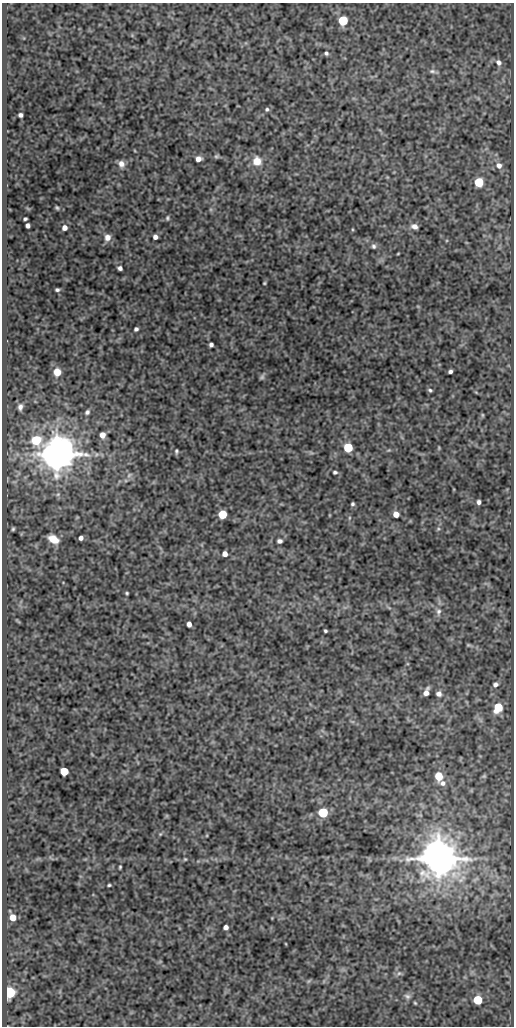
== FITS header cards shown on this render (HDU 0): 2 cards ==
NAXIS1  =                  512
NAXIS2  =                 1024

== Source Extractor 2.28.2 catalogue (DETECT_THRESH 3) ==
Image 512 x 1024 px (HDU 0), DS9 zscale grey, 1 PNG px = 1 image px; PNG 516 x 1028 px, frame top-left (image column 1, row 1024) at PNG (2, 3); no overlay
Background 82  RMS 0.5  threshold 1.5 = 3 sigma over >= 5 px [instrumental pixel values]
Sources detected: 84; all 84 listed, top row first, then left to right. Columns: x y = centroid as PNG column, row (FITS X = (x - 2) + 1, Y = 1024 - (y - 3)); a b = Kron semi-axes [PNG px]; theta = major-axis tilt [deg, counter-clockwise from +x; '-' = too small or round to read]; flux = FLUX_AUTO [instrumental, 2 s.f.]
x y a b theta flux
343 20 5 5 - 2600
326 53 5 4 - 65
498 62 8 7 - 150
432 71 9 5 -9 87
267 109 6 5 - 63
20 115 4 4 - 99
217 156 6 4 29 54
198 159 5 5 - 200
257 161 11 10 - 410
121 164 8 7 - 190
499 165 8 8 - 200
479 182 6 5 - 1900
57 208 5 3 - 48
167 218 6 4 89 51
25 219 4 3 - 55
28 225 4 4 - 110
414 226 7 5 -19 150
65 228 5 5 - 180
107 237 8 8 - 200
155 237 4 4 - 130
374 246 7 6 - 79
398 254 3 2 - 25
120 268 4 4 - 100
264 283 3 3 - 35
57 290 4 3 - 64
136 329 4 4 - 79
211 345 4 4 - 89
450 371 4 4 - 87
57 372 6 6 - 460
262 377 7 5 46 66
430 390 4 3 - 54
20 407 8 5 84 120
87 412 6 5 - 75
482 415 6 4 -89 35
102 435 5 5 - 240
36 440 6 6 - 2100
348 447 5 5 - 2000
439 448 6 3 89 34
389 450 5 4 - 36
176 451 5 3 - 55
57 454 9 9 - 120000
96 454 8 6 55 96
335 472 5 4 - 62
129 475 9 6 50 110
58 494 6 4 44 53
479 502 4 4 - 98
352 504 4 3 - 57
222 514 5 5 - 1500
396 514 5 5 - 290
349 518 5 3 - 37
13 529 3 3 - 41
438 529 6 4 44 49
81 538 4 4 - 120
53 539 10 7 -29 430
279 541 5 4 - 110
225 554 5 4 - 190
127 593 3 3 - 41
438 612 10 7 80 150
189 624 5 4 - 170
325 631 3 3 - 50
468 645 6 4 -7 43
495 684 7 6 - 110
426 692 8 4 67 200
439 694 6 6 - 130
498 707 7 6 - 1200
64 771 5 5 - 1300
439 776 7 6 - 590
484 776 6 5 - 49
443 783 8 7 - 150
323 812 5 5 - 2800
160 834 6 4 45 43
439 858 10 9 - 130000
475 858 7 4 19 65
185 859 4 3 - 35
120 867 4 3 - 42
109 885 4 3 - 44
13 917 5 5 - 450
226 927 4 4 - 160
399 973 6 6 - 81
309 981 7 4 52 43
10 992 6 5 - 5200
407 996 9 7 -19 110
478 1000 5 5 - 2000
415 1003 5 3 - 36